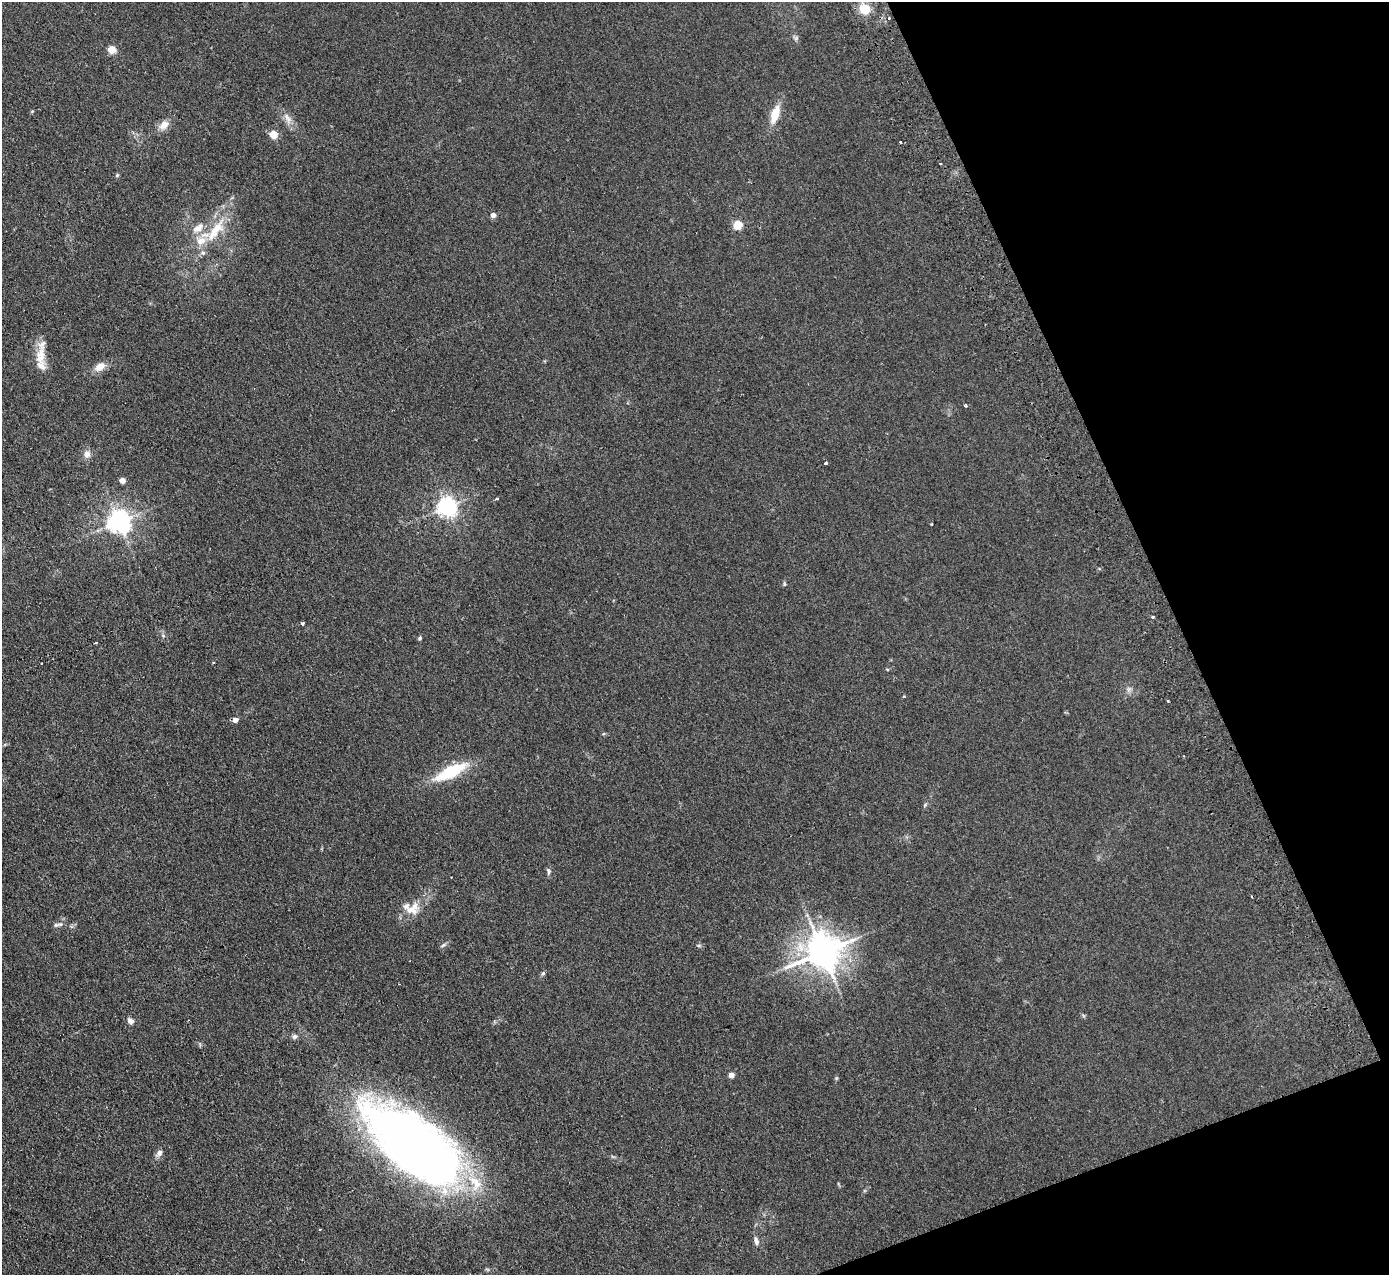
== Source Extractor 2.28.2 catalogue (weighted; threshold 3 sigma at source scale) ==
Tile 12 of 4 x 4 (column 4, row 3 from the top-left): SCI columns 4215-5601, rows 1455-2727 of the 5655 x 5585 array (HDU 1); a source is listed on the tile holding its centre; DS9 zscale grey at full resolution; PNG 1391 x 1277 px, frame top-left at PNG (2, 2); no overlay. Shown black and unused: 19% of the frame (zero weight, under 2 of 3 exposures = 3% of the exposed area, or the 3 px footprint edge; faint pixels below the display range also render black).
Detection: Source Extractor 2.28.2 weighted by HDU 2 'WHT'; one run over the whole footprint, this tile lists its part. Background 0.0619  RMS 0.0074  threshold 0.0333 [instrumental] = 3 sigma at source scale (4.5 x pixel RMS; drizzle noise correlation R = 1.50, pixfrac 1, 0.05/0.05 arcsec/px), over >= 5 px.
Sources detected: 58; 2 inside a brighter object's white glare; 4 cosmic-ray / hot-pixel residue — not listed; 3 inside a brighter listed object's ellipse — not listed separately; the other 49 listed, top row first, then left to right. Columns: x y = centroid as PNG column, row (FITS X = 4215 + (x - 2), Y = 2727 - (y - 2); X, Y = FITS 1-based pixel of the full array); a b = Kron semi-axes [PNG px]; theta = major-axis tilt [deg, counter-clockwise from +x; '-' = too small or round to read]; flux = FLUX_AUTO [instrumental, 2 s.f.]
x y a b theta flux
864 9 12 10 -30 12
796 38 7 4 45 1.3
112 49 5 4 - 19
775 114 22 9 72 13
287 118 18 8 -64 5.3
164 125 14 9 43 5.9
273 134 5 5 - 18
900 142 3 3 - 1.8
940 164 3 2 - 0.7
117 175 5 4 - 0.82
493 215 4 4 - 4.7
738 225 5 5 - 32
198 228 15 9 33 6.4
215 230 37 12 54 22
40 355 26 12 79 12
99 367 16 9 30 6.1
966 405 4 3 - 0.83
87 454 9 9 - 3.8
826 463 4 3 - 1.8
122 480 6 5 - 3.6
497 498 4 3 - 0.7
446 507 6 6 - 370
119 521 7 7 - 580
931 524 3 2 - 0.96
784 584 6 4 -90 0.89
1153 616 3 3 - 7.3
303 623 3 3 - 3.2
163 635 6 4 20 0.98
420 638 5 4 - 1.1
95 643 3 2 - 0.83
213 663 3 2 - 0.53
1129 689 7 6 - 1.9
904 696 3 3 - 0.74
235 720 5 4 - 5.1
451 772 33 11 26 37
925 805 7 4 46 0.98
548 871 9 5 -77 1.6
412 909 21 16 24 13
60 924 9 6 10 2.3
443 945 8 4 36 1.3
823 952 11 10 - 1600
543 973 6 5 - 1.1
130 1021 9 7 -40 2.8
295 1036 7 5 42 2
731 1075 5 5 - 3.7
411 1141 84 50 -41 560
159 1153 9 7 51 2.9
320 1229 3 3 - 0.6
756 1241 11 6 -77 2.5